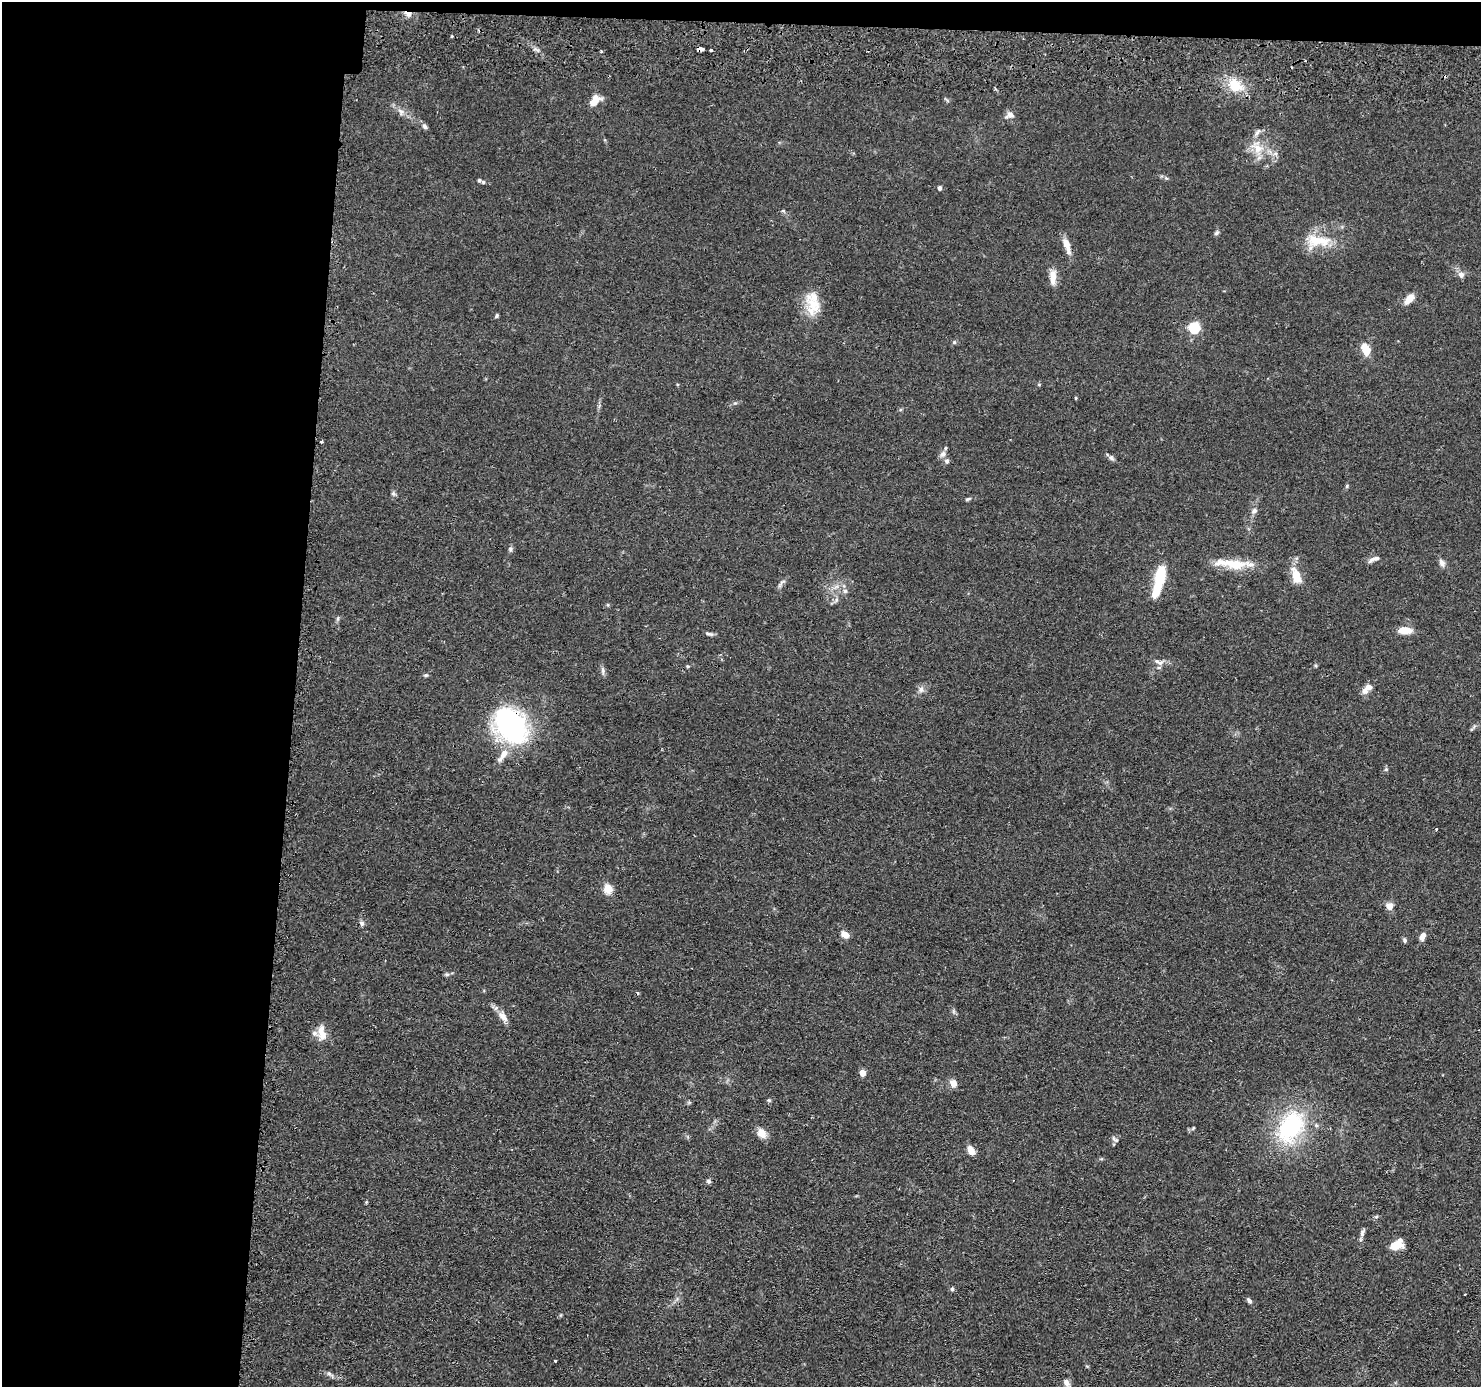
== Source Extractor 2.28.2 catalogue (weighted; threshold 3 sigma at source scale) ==
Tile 1 of 3 x 3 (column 1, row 1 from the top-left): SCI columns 69-1547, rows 3037-4421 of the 4526 x 4586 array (HDU 1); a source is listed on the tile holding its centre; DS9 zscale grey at full resolution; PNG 1483 x 1389 px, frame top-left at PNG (2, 2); no overlay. Shown black and unused: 21% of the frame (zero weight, under 2 of 3 exposures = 5% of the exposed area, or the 3 px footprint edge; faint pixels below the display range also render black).
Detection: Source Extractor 2.28.2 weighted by HDU 2 'WHT'; one run over the whole footprint, this tile lists its part. Background 0.0675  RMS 0.0058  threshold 0.0263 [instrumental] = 3 sigma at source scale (4.5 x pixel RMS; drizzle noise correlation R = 1.50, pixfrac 1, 0.05/0.05 arcsec/px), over >= 5 px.
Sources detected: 89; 1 inside a brighter object's white glare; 2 cosmic-ray / hot-pixel residue — not listed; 5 inside a brighter listed object's ellipse — not listed separately; the other 81 listed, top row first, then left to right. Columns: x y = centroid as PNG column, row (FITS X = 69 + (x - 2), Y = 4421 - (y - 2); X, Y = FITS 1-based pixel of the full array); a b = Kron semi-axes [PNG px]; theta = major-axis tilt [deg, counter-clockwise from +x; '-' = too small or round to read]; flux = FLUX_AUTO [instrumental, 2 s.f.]
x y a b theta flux
408 14 9 5 -11 3
452 36 3 3 - 0.78
699 49 4 4 - 3.8
711 50 3 3 - 1.7
601 51 3 3 - 0.79
1235 85 17 13 -50 13
595 101 14 9 48 7.2
401 111 10 7 -59 2.5
1010 115 11 8 26 3.3
425 126 7 5 -47 1.5
1257 148 21 16 -48 12
479 180 4 4 - 1.1
483 182 5 4 - 0.82
940 188 5 4 - 1.7
783 211 6 4 1 0.69
1216 233 7 5 34 1.1
1318 241 38 15 -4 17
1067 245 20 7 -74 5.9
1461 274 9 8 - 2.5
1053 277 20 8 89 5.8
1409 299 13 7 51 5.8
813 306 27 18 -86 14
497 316 6 4 54 0.79
1194 328 5 5 - 60
954 342 5 4 - 0.74
1366 349 12 7 -65 10
1039 384 4 4 - 0.64
1076 398 5 3 - 0.51
943 454 10 8 55 2.6
1111 458 9 6 -28 1.6
1347 486 6 4 88 0.71
393 493 6 6 - 1.1
968 499 7 4 23 0.82
1254 511 9 7 47 2
510 549 7 6 - 1.3
1374 559 16 5 22 2.5
1442 563 12 7 -60 2.4
1231 564 44 10 -6 16
1160 575 23 10 78 20
1296 576 15 8 -71 11
782 582 11 3 31 1.1
845 591 6 6 - 1.3
836 600 6 5 - 1.3
1405 630 15 7 -3 7.4
709 634 13 4 -9 1.4
1158 662 15 5 -19 2.5
688 666 5 4 - 0.71
603 670 11 5 -85 1.7
426 675 6 5 - 0.93
921 689 9 7 89 2.2
1365 691 9 8 - 3.3
511 725 26 20 -58 150
504 754 18 9 54 6.4
1386 769 6 4 45 0.82
608 889 9 8 - 8
1389 906 8 7 - 4.3
362 923 8 6 -65 1.4
845 934 8 6 -38 5.1
1422 936 8 6 63 3.8
1405 940 6 5 - 1
447 974 7 4 18 1
503 1017 16 8 -57 4.5
322 1033 22 10 -82 6.5
863 1073 5 4 - 8.8
953 1083 10 9 - 3.6
769 1100 5 4 - 0.78
1291 1127 46 30 57 60
1193 1128 5 3 - 0.56
762 1133 10 8 -55 6
1115 1139 10 5 -39 1.4
971 1150 9 6 -57 5.5
709 1181 7 5 -27 1
1376 1217 6 4 2 0.81
1362 1232 13 5 65 1.8
1396 1245 12 8 26 11
952 1289 6 5 - 0.96
1465 1294 2 2 - 0.45
1249 1300 8 5 -48 1.4
555 1361 3 3 - 0.78
330 1374 13 4 -33 1.9
1066 1382 9 6 -57 2.6
Overlapping masked pixels (flux is a lower limit): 3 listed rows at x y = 408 14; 699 49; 511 725